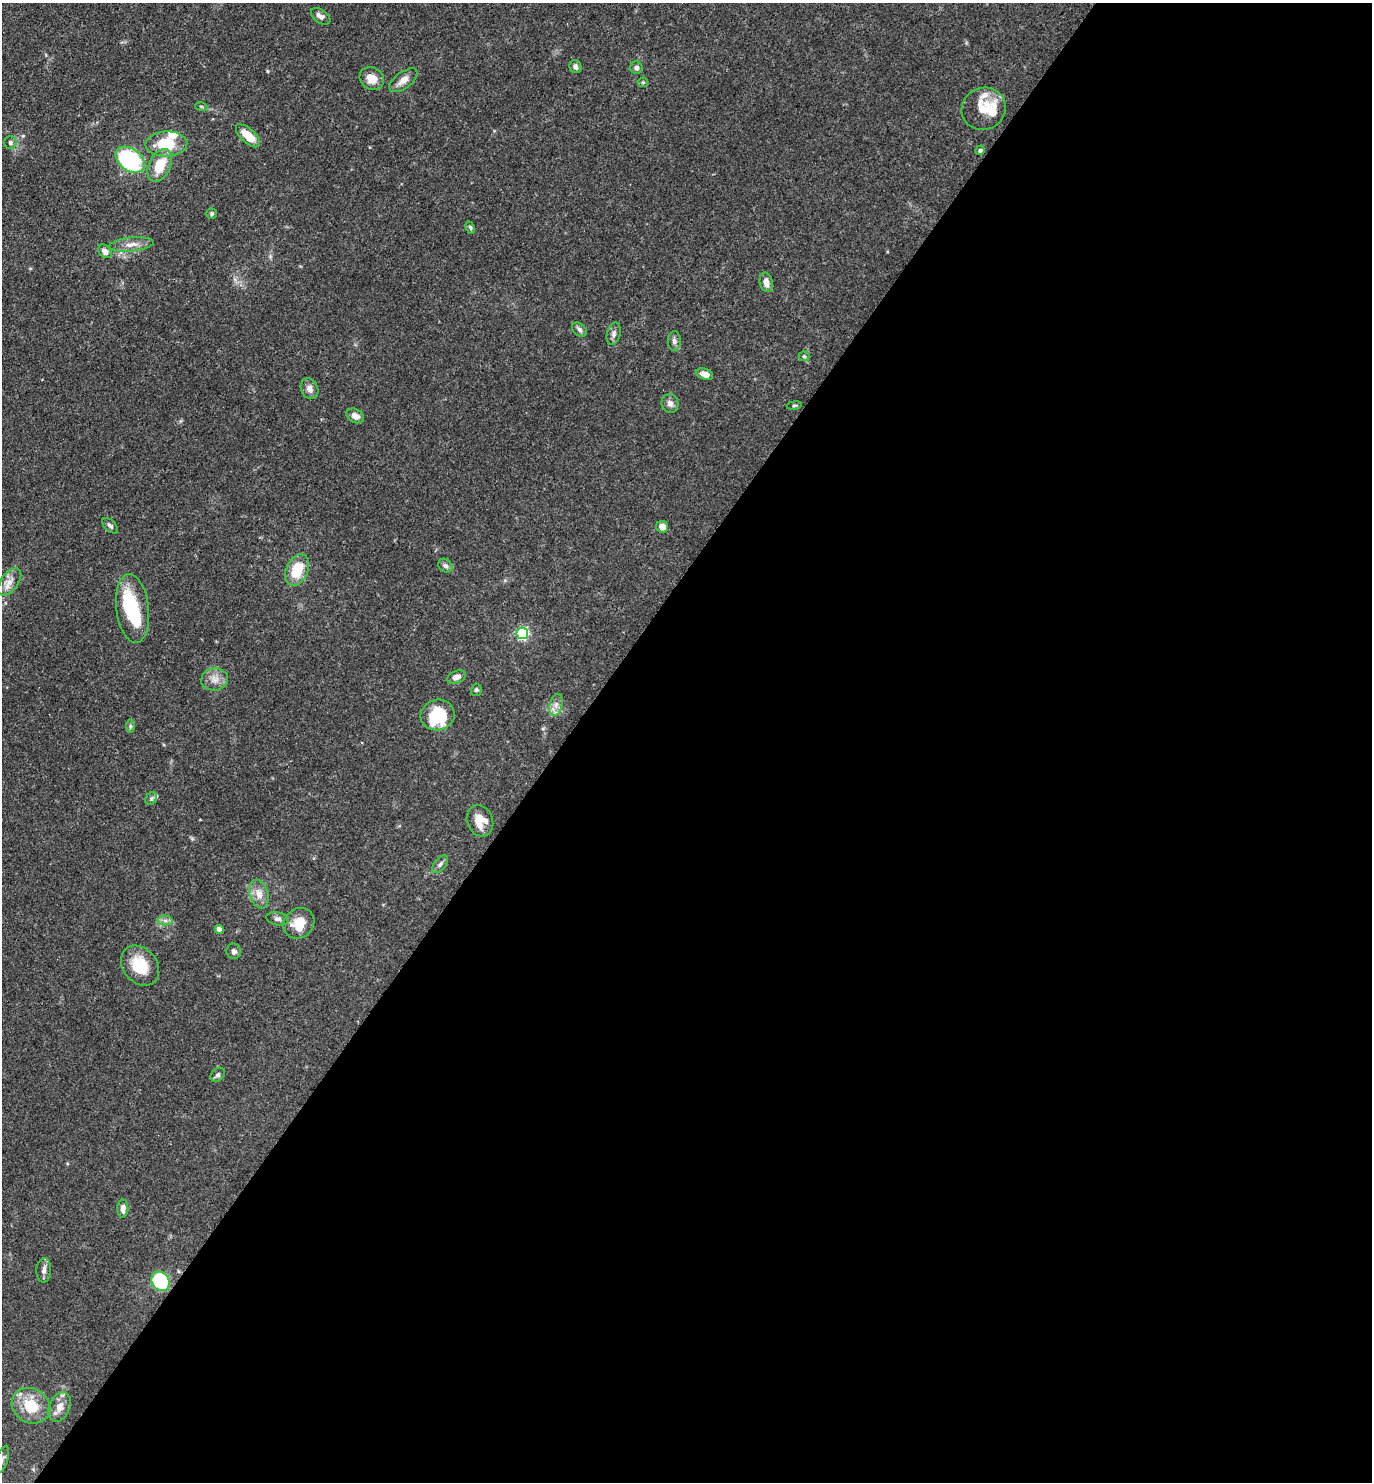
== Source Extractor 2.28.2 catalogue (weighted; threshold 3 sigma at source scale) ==
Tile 12 of 4 x 4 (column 4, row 3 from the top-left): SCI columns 4404-5773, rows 1481-2960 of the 5924 x 5919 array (HDU 1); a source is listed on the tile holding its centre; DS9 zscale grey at full resolution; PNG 1374 x 1484 px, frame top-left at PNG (2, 3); each listed source drawn as its Kron ellipse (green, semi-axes under 4 px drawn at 4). Shown black and unused: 59% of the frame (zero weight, under 3 of 4 exposures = <1% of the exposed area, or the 3 px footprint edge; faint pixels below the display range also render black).
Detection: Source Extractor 2.28.2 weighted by HDU 2 'WHT'; one run over the whole footprint, this tile lists its part. Background 0.0878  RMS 0.0038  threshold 0.017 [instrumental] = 3 sigma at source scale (4.5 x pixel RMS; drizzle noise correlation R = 1.50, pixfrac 1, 0.05/0.05 arcsec/px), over >= 5 px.
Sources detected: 68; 4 inside a brighter object's white glare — neither listed nor drawn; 6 inside a brighter listed object's ellipse — not listed separately; the other 58 listed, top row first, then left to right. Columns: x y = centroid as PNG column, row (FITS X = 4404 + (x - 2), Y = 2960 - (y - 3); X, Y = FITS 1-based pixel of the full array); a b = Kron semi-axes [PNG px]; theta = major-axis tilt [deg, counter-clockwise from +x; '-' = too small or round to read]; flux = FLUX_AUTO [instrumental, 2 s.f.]
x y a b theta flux
321 16 11 6 -36 1.7
575 67 6 6 - 1.2
636 68 6 6 - 1.2
372 79 13 10 -30 4.8
403 80 16 8 37 3
643 82 5 5 - 0.48
201 106 6 3 -19 0.44
984 109 22 21 - 8.2
248 136 15 7 -43 6.8
10 143 6 6 - 0.98
166 144 21 12 2 14
980 150 5 4 - 0.67
130 160 16 11 -38 48
160 165 17 10 64 10
212 214 5 5 - 0.65
470 228 6 4 -63 0.59
131 244 22 7 6 3.5
105 251 8 5 -47 2.3
766 282 10 6 -77 2.8
579 329 8 6 -40 1.2
614 334 11 6 74 1.4
674 341 10 6 90 1.5
804 356 5 5 - 0.59
705 374 9 5 -19 3.2
309 389 11 8 -65 2.1
670 403 9 8 - 1.8
794 405 7 4 9 0.55
355 416 9 6 -29 2.6
110 526 9 5 -44 1.1
662 527 6 6 - 2.5
445 566 8 6 -42 1.2
297 570 16 11 65 12
10 582 15 8 53 3.2
132 608 34 16 -83 20
522 633 6 5 - 53
457 677 9 6 22 2.2
215 679 13 11 10 3.5
476 690 6 5 - 0.64
556 705 11 6 75 2
438 715 17 15 16 12
130 726 6 4 90 0.63
151 799 7 5 55 0.79
480 821 16 13 -69 5.5
440 864 10 5 51 1.2
259 894 15 9 -74 3.8
278 919 11 6 -11 1.5
165 921 7 5 -1 1.1
299 923 16 14 45 7.4
219 929 4 4 - 3.9
234 951 7 7 - 1.4
140 966 22 17 -50 12
218 1075 8 6 45 0.97
123 1209 9 5 89 2.3
44 1270 12 7 86 1.7
161 1281 10 8 -56 27
31 1406 20 17 -30 12
59 1407 15 10 68 3.8
2 1460 14 6 71 1.7
Isophote crosses this tile's border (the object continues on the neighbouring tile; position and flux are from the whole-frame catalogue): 1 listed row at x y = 2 1460